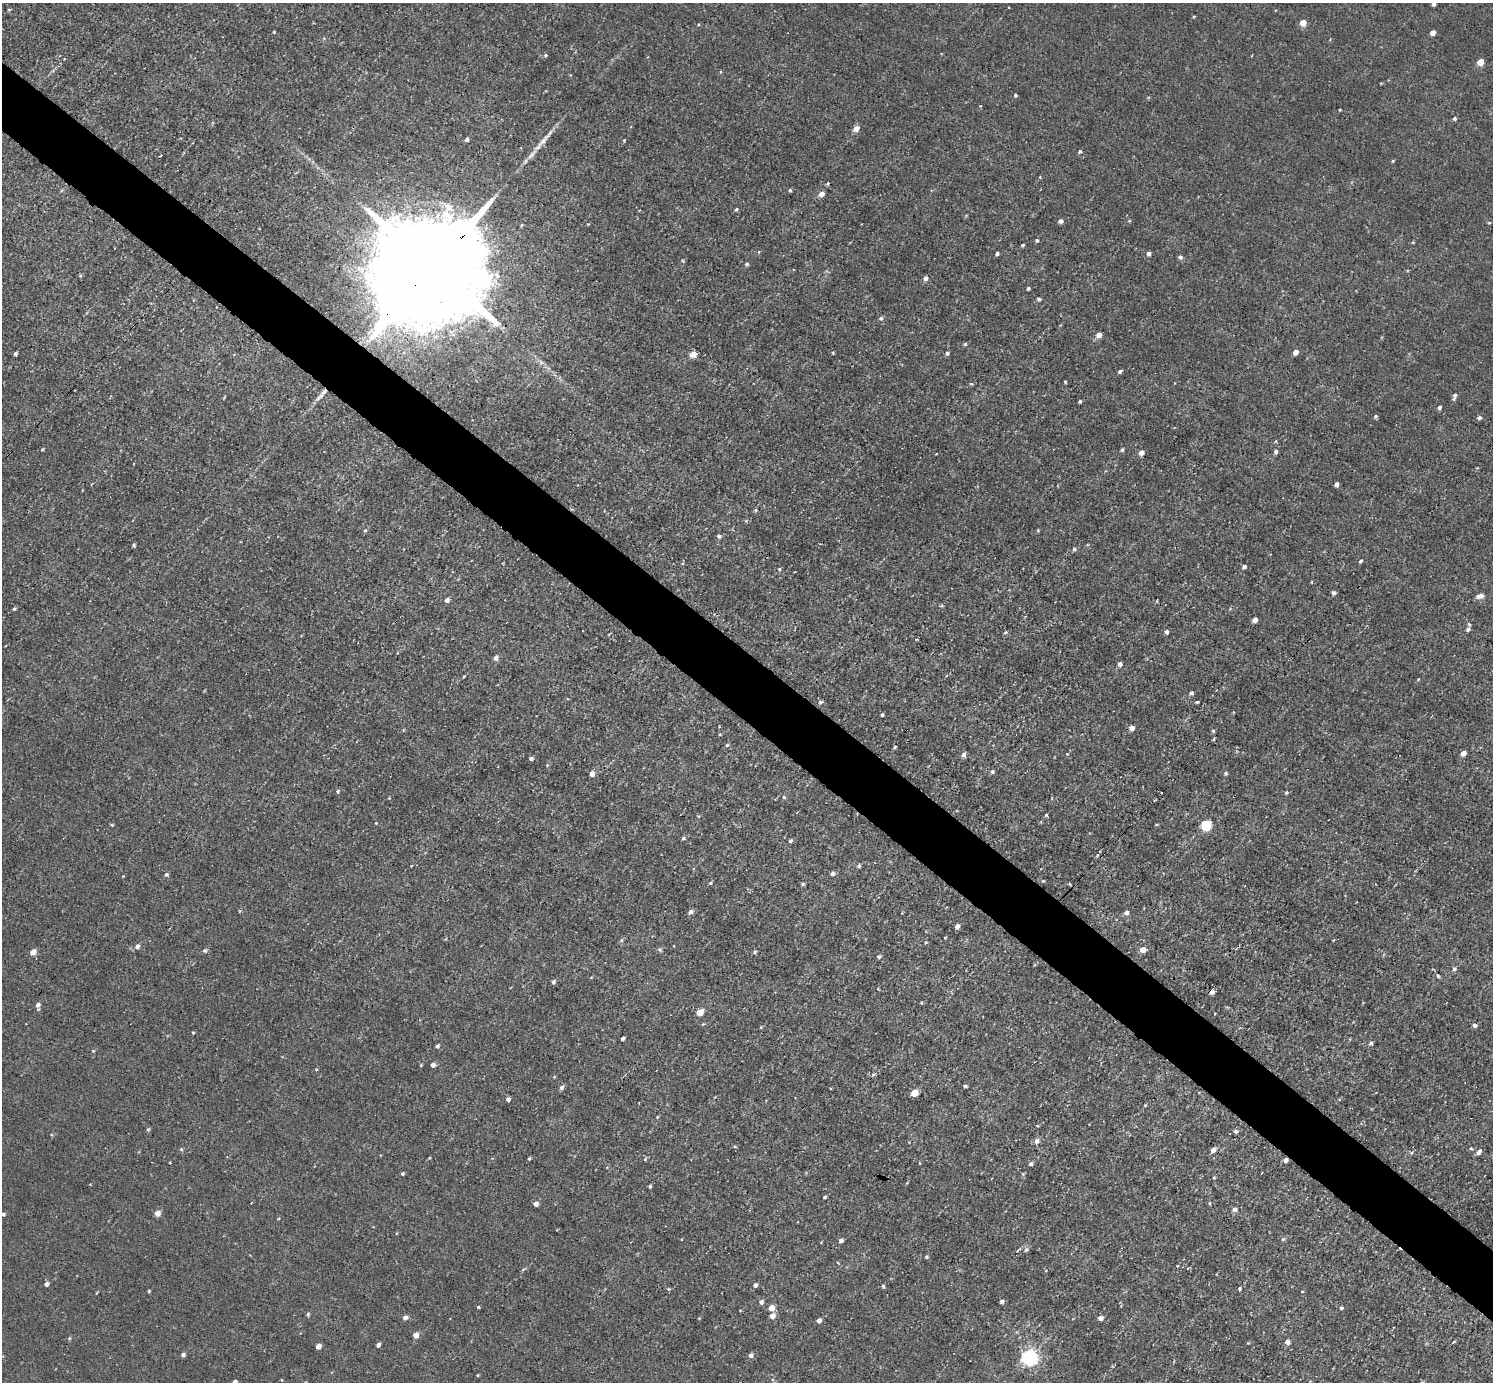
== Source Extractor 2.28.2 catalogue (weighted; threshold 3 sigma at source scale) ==
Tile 6 of 4 x 4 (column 2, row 2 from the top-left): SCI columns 1493-2983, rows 2914-4293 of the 5968 x 5970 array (HDU 1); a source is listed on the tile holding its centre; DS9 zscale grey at full resolution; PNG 1495 x 1384 px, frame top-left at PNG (2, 3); no overlay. Shown black and unused: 5% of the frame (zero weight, under 3 of 4 exposures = <1% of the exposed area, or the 3 px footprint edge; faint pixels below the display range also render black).
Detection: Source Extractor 2.28.2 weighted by HDU 2 'WHT'; one run over the whole footprint, this tile lists its part. Background 0.00451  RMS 0.0066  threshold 0.0299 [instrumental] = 3 sigma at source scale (4.5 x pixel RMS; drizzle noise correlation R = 1.50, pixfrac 1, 0.05/0.05 arcsec/px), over >= 5 px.
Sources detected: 244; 3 inside a brighter object's white glare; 2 cosmic-ray / hot-pixel residue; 1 long thin detection or spike segment (spike, bleed or trail) — not listed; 3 inside a brighter listed object's ellipse — not listed separately; the other 235 listed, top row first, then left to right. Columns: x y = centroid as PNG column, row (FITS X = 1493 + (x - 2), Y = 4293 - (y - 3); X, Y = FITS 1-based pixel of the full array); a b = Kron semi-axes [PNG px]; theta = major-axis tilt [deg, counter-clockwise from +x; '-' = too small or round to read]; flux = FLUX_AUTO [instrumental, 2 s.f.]
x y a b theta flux
1433 4 4 4 - 2.6
9 9 5 3 - 0.62
1194 17 3 3 - 0.68
1303 23 5 5 - 11
274 32 4 3 - 0.64
1433 33 4 4 - 5.5
546 55 5 4 - 0.91
1480 62 5 5 - 12
570 75 5 3 - 0.56
1381 83 4 3 - 0.53
1015 95 4 3 - 1.5
1148 97 6 4 1 0.68
1340 110 3 2 - 0.68
1455 118 5 4 - 1.4
856 128 5 5 - 7
467 139 4 4 - 2.2
624 140 4 3 - 0.75
1080 151 5 5 - 1.4
309 159 7 4 -71 1.3
1393 161 4 3 - 0.85
790 190 4 4 - 1.1
821 194 6 5 - 4.8
736 209 5 4 - 1.1
1060 221 5 4 - 2.3
1129 221 4 3 - 0.72
1489 222 5 3 - 0.71
1037 240 4 4 - 1.2
1413 242 4 4 - 0.68
1022 245 3 3 - 1.1
1149 253 4 4 - 2.3
997 254 4 3 - 2
1180 257 5 5 - 2.2
683 261 5 4 - 0.92
747 264 5 4 - 1.4
432 267 44 25 45 41000
80 276 5 5 - 0.88
925 278 5 5 - 3.2
1028 288 4 3 - 1.4
1039 299 4 4 - 1.6
881 318 5 5 - 1.9
1099 335 5 5 - 5.6
965 344 4 4 - 1
1295 352 5 4 - 5.9
833 353 4 3 - 0.72
947 353 4 4 - 1.7
15 354 4 3 - 1.7
693 354 5 5 - 9.9
541 362 11 4 -33 2.6
1120 371 4 4 - 1.7
1065 382 3 2 - 0.76
971 384 5 4 - 0.78
1455 395 5 5 - 1.6
319 397 18 5 44 4.1
1080 401 4 3 - 1.3
1439 407 5 4 - 1.8
1375 416 5 4 - 1.3
1479 418 5 4 - 2
1276 441 5 3 - 0.67
42 449 4 3 - 0.79
1122 450 4 3 - 1.2
1141 452 5 5 - 4.4
1276 452 4 4 - 2.1
936 454 3 2 - 0.52
1336 484 4 4 - 2.9
756 510 5 5 - 0.96
746 521 5 4 - 0.89
365 530 6 4 65 1.1
1038 530 4 3 - 0.82
719 536 5 5 - 2.1
134 545 4 3 - 1.1
1074 549 5 5 - 1.3
1361 561 5 4 - 1.2
1244 567 5 4 - 2.2
779 569 5 4 - 1.1
1312 582 5 3 - 0.53
1334 593 4 4 - 2.3
1480 596 9 5 16 4.5
447 600 5 4 - 2.9
1157 601 5 3 - 0.6
941 606 5 3 - 0.85
14 609 4 3 - 1.2
1255 620 5 4 - 5.3
1468 629 6 5 - 1.9
1005 632 5 4 - 1
1166 632 4 4 - 2.3
916 639 3 3 - 1.2
496 658 5 5 - 3.8
1120 664 5 5 - 2.6
464 676 3 2 - 0.7
1191 693 4 4 - 1.9
820 702 5 5 - 1.7
1197 702 3 3 - 1.3
882 715 3 3 - 1.1
1132 728 5 4 - 4.5
403 730 5 4 - 0.69
1213 731 4 4 - 1.2
1214 739 5 3 - 0.86
727 745 5 4 - 0.95
895 747 4 3 - 0.98
1463 753 5 4 - 4.7
1067 754 4 4 - 0.52
964 755 6 5 - 2.8
531 759 5 4 - 1.9
547 765 4 4 - 0.9
992 771 5 4 - 1.8
1226 773 4 4 - 1.4
592 774 5 4 - 5.6
337 791 5 5 - 1.2
1286 793 4 4 - 1.1
784 797 5 4 - 1.2
389 798 4 3 - 0.57
1046 815 4 4 - 1.1
376 823 4 3 - 0.54
1157 824 4 3 - 0.65
112 825 5 3 - 0.8
1206 825 6 6 - 47
683 838 4 4 - 1.4
790 841 5 4 - 1.7
1097 855 6 4 88 0.93
411 866 3 2 - 0.72
859 866 5 4 - 1.5
832 874 4 4 - 3.1
166 875 5 5 - 1.6
123 876 4 3 - 0.52
1043 881 4 3 - 0.69
710 883 5 3 - 0.96
803 884 4 3 - 1.3
1069 884 3 2 - 1
690 912 5 4 - 3.4
1126 913 5 5 - 3
957 926 4 4 - 3.3
945 938 3 3 - 0.58
621 940 6 5 - 1.2
926 942 5 4 - 0.82
137 946 6 5 - 3.1
660 949 6 5 - 1.5
1143 949 5 5 - 6.9
205 951 6 5 - 1.6
33 952 5 5 - 7
755 952 6 4 60 1.3
879 957 5 4 - 1.8
1034 965 5 3 - 0.72
1454 969 6 6 - 1.8
1438 976 5 4 - 1.4
591 977 5 3 - 0.54
553 982 4 4 - 2
1212 991 5 5 - 3.2
921 1003 4 3 - 0.6
38 1005 6 5 - 3.1
700 1012 5 5 - 15
703 1024 5 3 - 0.67
1474 1025 5 4 - 2.6
761 1027 5 4 - 0.65
193 1032 3 2 - 0.8
623 1039 4 3 - 2.2
1371 1043 5 4 - 1.6
437 1046 5 4 - 1.9
93 1051 5 4 - 0.77
421 1065 4 3 - 0.7
433 1065 4 4 - 3.2
316 1069 4 3 - 0.59
873 1074 6 4 3 1.2
554 1077 4 3 - 0.63
965 1086 4 3 - 1.5
561 1088 6 5 - 2
914 1093 5 5 - 16
508 1099 4 4 - 3
1145 1105 4 3 - 0.74
657 1117 5 4 - 0.74
1037 1126 4 3 - 0.68
148 1129 6 4 57 1.2
1235 1131 5 5 - 1.8
1037 1141 7 6 - 3.1
735 1146 4 4 - 1.1
1471 1148 5 4 - 1.1
181 1149 5 5 - 1.1
1213 1150 6 5 - 4.6
1479 1152 8 5 48 3
529 1159 3 3 - 1.3
645 1159 5 4 - 0.94
1286 1160 4 4 - 3
170 1163 3 2 - 0.61
919 1163 4 2 - 0.57
1031 1164 5 4 - 1.7
403 1173 4 4 - 1.1
1023 1174 5 4 - 0.95
1214 1177 4 4 - 0.79
90 1184 4 3 - 0.43
650 1186 4 3 - 1.3
825 1197 4 3 - 1.1
1210 1203 6 3 -82 0.73
536 1204 4 4 - 3.9
1234 1210 5 5 - 2.9
157 1213 5 4 - 7.5
3 1214 4 4 - 1.2
397 1233 5 3 - 0.59
1283 1239 5 5 - 1.2
841 1240 4 4 - 2.9
821 1242 3 3 - 0.5
1018 1250 9 3 45 1.4
1026 1250 7 6 - 2
926 1257 4 4 - 1.1
46 1284 4 4 - 2.8
755 1285 4 4 - 2.8
883 1286 5 4 - 1.2
1239 1288 4 4 - 1.1
668 1289 6 4 -20 1
149 1291 4 3 - 0.85
1302 1291 4 3 - 0.47
97 1293 5 3 - 0.56
1002 1301 4 4 - 2.1
761 1302 5 5 - 2.6
478 1307 3 3 - 0.78
771 1308 5 5 - 8.7
1341 1308 4 4 - 1.4
740 1310 4 3 - 0.54
308 1314 5 4 - 1.3
772 1316 5 5 - 5.5
405 1318 6 5 - 3.4
699 1318 3 3 - 0.55
1100 1318 4 4 - 5
819 1321 4 4 - 3.3
416 1335 5 4 - 6
69 1338 5 4 - 0.84
1287 1342 5 5 - 3.7
1453 1342 5 3 - 0.97
1248 1343 5 4 - 0.63
378 1345 4 4 - 2.6
318 1346 5 4 - 4.6
183 1355 5 4 - 2.2
751 1355 5 5 - 2.8
1030 1358 6 6 - 270
477 1375 3 2 - 0.73
282 1380 4 3 - 0.51
235 1382 4 4 - 2.9
Overlapping masked pixels (flux is a lower limit): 3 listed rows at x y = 432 267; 1212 991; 1286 1160
Isophote crosses this tile's border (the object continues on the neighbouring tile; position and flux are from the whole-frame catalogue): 2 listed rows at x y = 1433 4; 235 1382